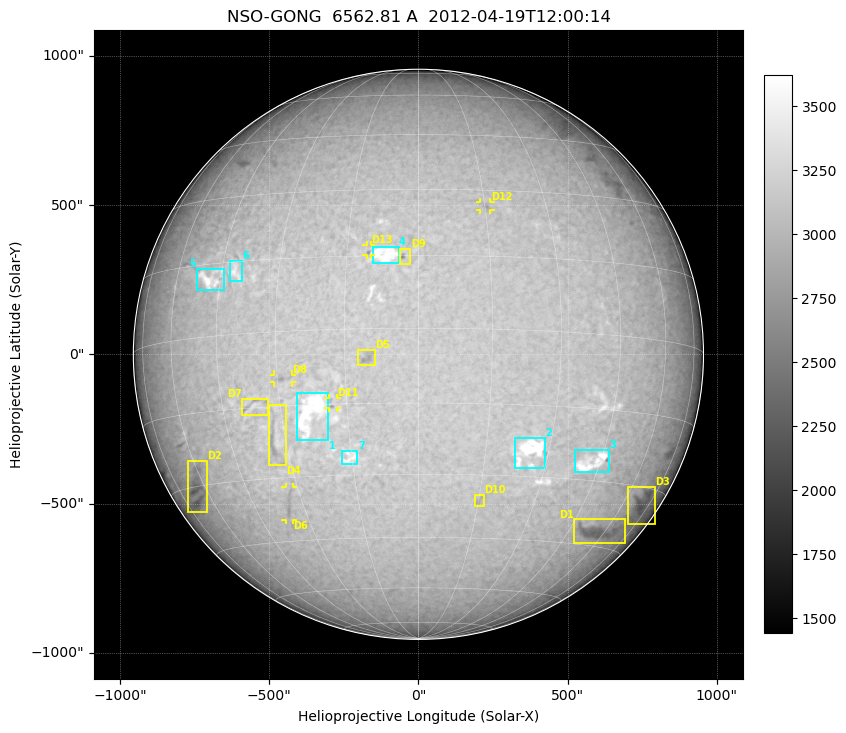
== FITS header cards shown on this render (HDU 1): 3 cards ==
TELESCOP= 'NSO-GONG'           / NSO/GONG Network
WAVELNTH=             6562.808 / [A] exact wavelength of obs
DATE-OBS= '2012-04-19T12:00:14' / Observation start date and time (UTC)

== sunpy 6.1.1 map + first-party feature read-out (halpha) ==
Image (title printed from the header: NSO-GONG  6562.81 A  2012-04-19T12:00:14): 2048 x 2048 px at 1.06 arcsec/px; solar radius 955 arcsec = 900 px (full disc in frame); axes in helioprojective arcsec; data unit not stated in the header (colour bar unlabelled)
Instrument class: HALPHA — H-alpha (6563 A) chromospheric image
Bright regions (plage): reference = the median radial profile (limb darkening/brightening removed); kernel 17 px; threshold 5 sigma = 206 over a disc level ~3046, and >= 1.075x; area >= 63 px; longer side >= 22 px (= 23 arcsec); searched inside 0.97 R_sun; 10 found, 7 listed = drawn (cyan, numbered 1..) (cap 20 boxes per figure: the strongest are kept; on H-alpha dark features outrank plage below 1.2x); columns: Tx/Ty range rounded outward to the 5 arcsec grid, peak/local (2 s.f.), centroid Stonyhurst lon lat
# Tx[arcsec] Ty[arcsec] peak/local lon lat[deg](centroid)
1 -410..-300 -290..-130 1.2 -23 -17
2 320..425 -385..-280 1.3 +25 -24
3 525..640 -400..-320 1.2 +42 -26
4 -155..-65 305..360 1.2 -7 +15
5 -745..-650 215..290 1.2 -48 +12
6 -635..-590 245..315 1.1 -41 +13
7 -260..-205 -370..-325 1.1 -15 -26
Dark features (filaments and sunspots): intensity divided by the median radial (limb-darkening) profile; local-median window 148 px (8% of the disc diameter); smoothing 5 px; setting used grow <= 0.95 with closing radius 7 px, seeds <= 0.88 or >= 162 px of the 54-px (= 57 arcsec) line detector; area >= 63 px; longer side >= 22 px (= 23 arcsec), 11 px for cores <= 0.7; searched inside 0.97 R_sun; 13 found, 13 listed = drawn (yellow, D1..; 5 of them under ~29 arcsec drawn as corner ticks so the feature stays visible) (cap 20 boxes per figure: the strongest are kept; on H-alpha dark features outrank plage below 1.2x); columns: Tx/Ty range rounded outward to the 5 arcsec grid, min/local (2 s.f., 1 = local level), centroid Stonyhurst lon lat
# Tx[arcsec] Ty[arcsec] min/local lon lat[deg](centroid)
D1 520..695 -635..-550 0.83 +56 -42
D2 -775..-705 -530..-355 0.84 -64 -31
D3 700..795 -570..-440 0.84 +70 -34
D4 -505..-445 -375..-170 0.88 -33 -23
D5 -205..-145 -40..15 0.88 -10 -6
D6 -450..-420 -555..-445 0.9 -34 -36
D7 -595..-500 -205..-145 0.88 -36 -14
D8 -485..-420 -95..-65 0.88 -29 -9
D9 -65..-25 300..355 0.82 -3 +15
D10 185..220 -510..-470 0.9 +15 -36
D11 -305..-270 -180..-145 0.85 -18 -15
D12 205..245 480..510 0.9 +15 +26
D13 -175..-155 330..370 0.84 -10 +16
Off-limb: outside the limb everything is below the colour-scale floor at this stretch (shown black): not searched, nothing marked